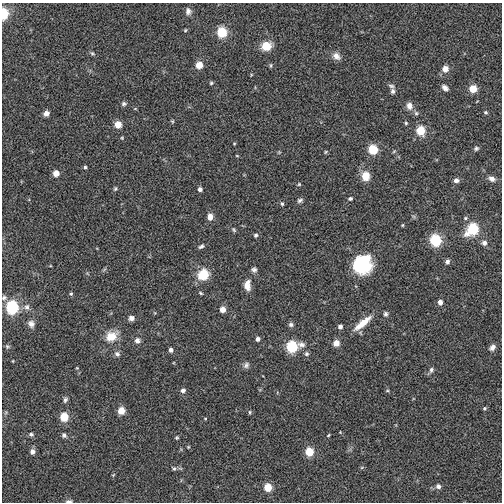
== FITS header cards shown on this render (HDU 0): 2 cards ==
NAXIS1  =                  500
NAXIS2  =                  500

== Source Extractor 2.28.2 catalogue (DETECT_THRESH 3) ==
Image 500 x 500 px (HDU 0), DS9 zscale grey, 1 PNG px = 1 image px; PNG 504 x 504 px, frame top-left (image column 1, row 500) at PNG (2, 3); no overlay
Background -0.00515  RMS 0.047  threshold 0.141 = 3 sigma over >= 5 px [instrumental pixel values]
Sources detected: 104; all 104 listed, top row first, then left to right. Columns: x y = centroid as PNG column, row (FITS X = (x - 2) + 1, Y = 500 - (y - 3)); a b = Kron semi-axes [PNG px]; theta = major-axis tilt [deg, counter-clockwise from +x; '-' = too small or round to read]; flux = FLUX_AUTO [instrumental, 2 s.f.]
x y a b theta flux
188 11 9 7 -86 13
3 14 6 4 87 190
185 30 5 4 - 3.3
222 32 6 6 - 160
266 46 10 9 - 51
92 53 7 4 -29 5.2
336 56 11 8 -40 18
199 65 5 5 - 47
271 65 5 5 - 4.1
445 69 6 5 - 31
211 83 5 5 - 4.5
391 86 8 6 -21 7.4
445 88 7 5 -39 12
473 89 5 5 - 63
393 91 8 6 -84 8.3
124 104 7 6 - 7.2
409 106 9 7 -89 21
486 112 4 4 - 4.6
46 113 5 5 - 21
416 113 7 5 -88 6
172 121 5 4 - 3.7
406 123 4 4 - 4
118 124 7 7 - 26
421 131 6 5 - 100
122 138 4 4 - 3
234 144 3 3 - 2.7
476 148 6 5 - 6
373 150 6 6 - 120
394 151 5 4 - 3.4
279 152 4 4 - 3.1
326 152 5 4 - 3.5
237 156 5 3 - 2.4
85 167 4 4 - 4.6
56 173 5 5 - 30
365 176 9 8 - 51
492 179 9 6 -22 14
456 180 6 5 - 12
299 184 5 4 - 3.7
115 189 6 4 63 4.8
200 189 4 4 - 10
350 198 6 5 - 5.9
300 200 7 5 28 7.4
282 204 6 4 -88 5.3
210 217 6 5 - 26
465 218 5 4 - 4
402 225 4 4 - 3
473 229 8 6 44 220
234 230 6 4 -59 4.7
256 235 5 4 - 5.7
435 240 6 6 - 240
484 243 6 6 - 14
201 246 7 4 33 7.2
447 261 6 5 - 9.6
362 264 17 16 - 220
254 269 6 6 - 8.9
203 275 14 12 42 66
247 285 12 7 88 29
201 293 6 4 -28 3.8
71 294 5 4 - 4.6
4 298 8 7 - 8.3
440 302 5 5 - 16
12 307 7 6 - 340
27 307 9 7 -90 12
223 309 5 5 - 27
386 314 6 5 - 7.3
131 318 6 5 - 12
362 323 27 7 40 49
31 324 10 8 -68 15
291 325 6 6 - 7.3
340 327 4 4 - 10
111 336 16 12 29 48
258 339 5 4 - 10
137 340 7 7 - 13
336 343 5 5 - 33
7 346 7 5 -2 5.1
292 347 8 6 16 230
492 347 8 6 47 13
171 350 5 4 - 9.3
117 354 8 6 -39 9.3
306 354 6 6 - 6.8
13 361 4 3 - 2.3
246 365 8 6 51 9.7
431 370 8 5 65 8
183 390 6 5 - 9.8
387 391 5 3 - 3
65 400 7 5 65 7.5
485 408 5 4 - 4.7
121 411 5 5 - 52
250 412 5 5 - 4.2
64 417 6 5 - 90
205 418 5 3 - 2.6
31 434 5 5 - 7
64 435 6 5 - 7.7
328 435 3 3 - 3.1
177 438 5 4 - 4
188 447 4 3 - 2.6
32 452 6 6 - 14
309 452 6 5 - 87
362 467 6 4 19 3.2
174 468 6 5 - 5.6
113 475 5 4 - 3.3
438 486 6 6 - 11
268 487 5 5 - 64
69 501 9 4 3 7
At the frame edge (FLAGS 8, measured only in part): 3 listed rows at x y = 3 14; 4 298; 69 501